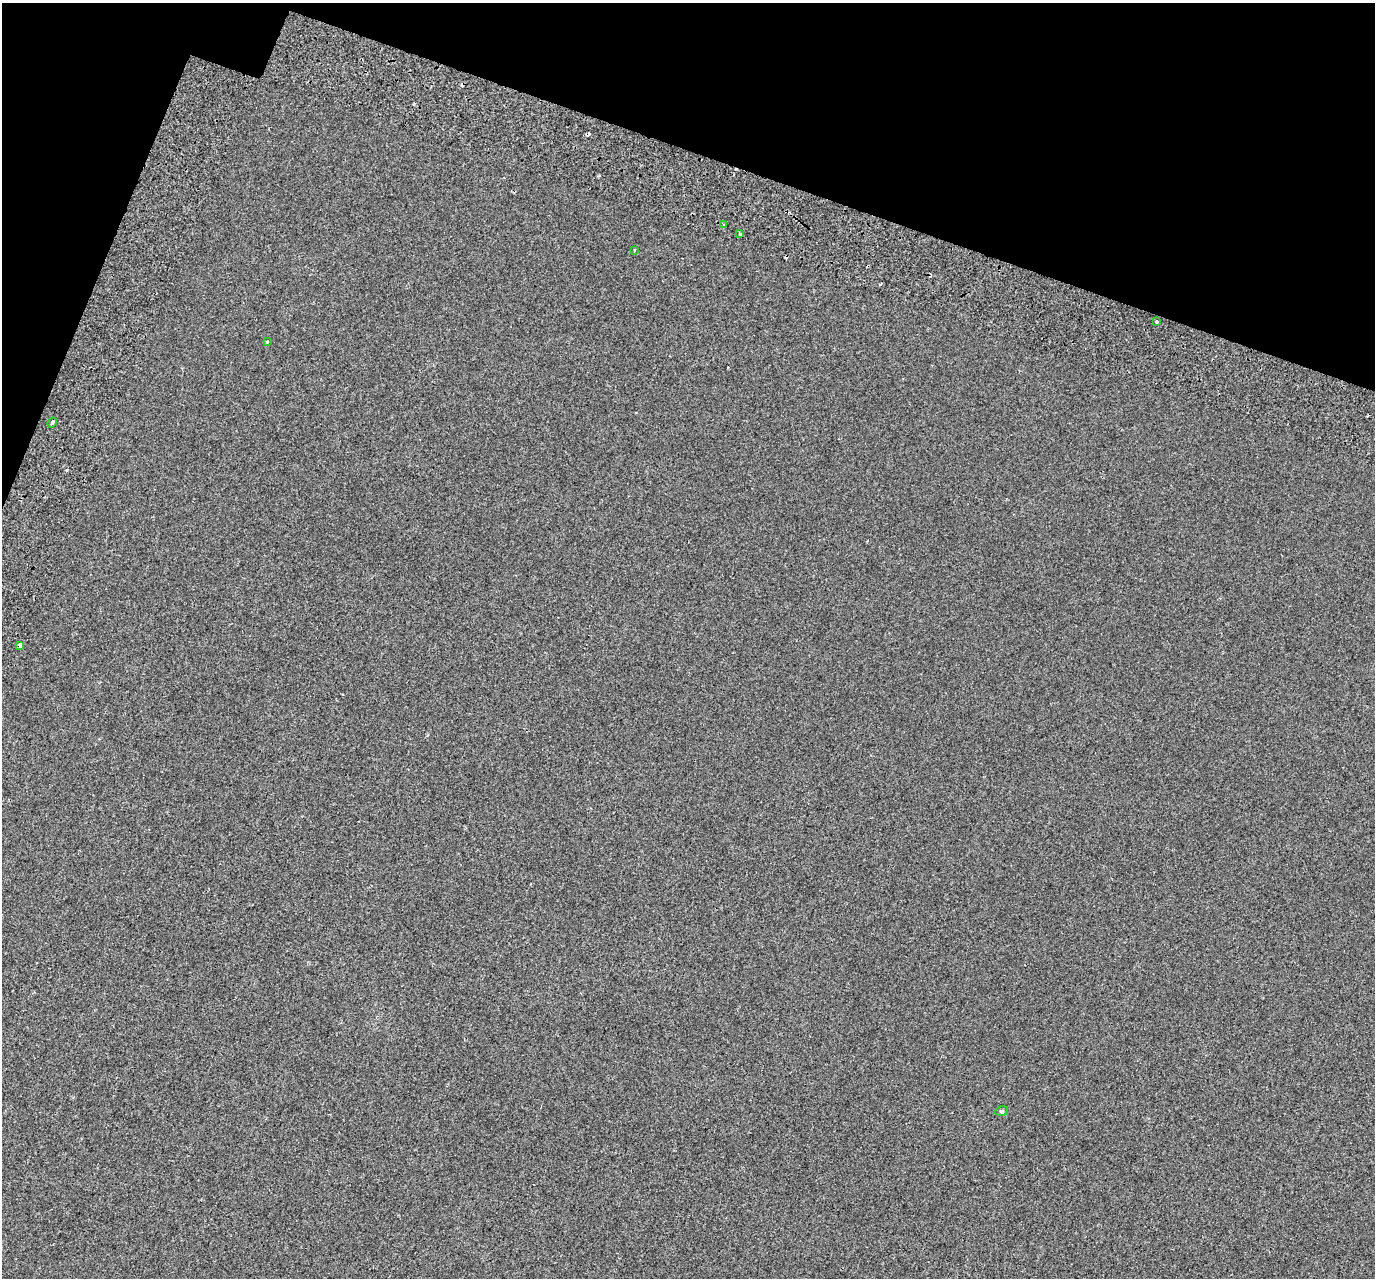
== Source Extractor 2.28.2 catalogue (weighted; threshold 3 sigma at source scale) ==
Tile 2 of 4 x 4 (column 2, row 1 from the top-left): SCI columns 1477-2849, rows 4225-5500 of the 5689 x 5835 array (HDU 1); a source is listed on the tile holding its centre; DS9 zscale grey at full resolution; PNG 1377 x 1280 px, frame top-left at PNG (2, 3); each listed source drawn as its Kron ellipse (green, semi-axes under 4 px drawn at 4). Shown black and unused: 16% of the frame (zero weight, under 2 of 3 exposures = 7% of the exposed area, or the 3 px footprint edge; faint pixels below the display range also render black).
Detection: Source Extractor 2.28.2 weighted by HDU 2 'WHT'; one run over the whole footprint, this tile lists its part. Background -3.45e-04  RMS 0.0045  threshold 0.0203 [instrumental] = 3 sigma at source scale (4.5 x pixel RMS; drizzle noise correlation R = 1.50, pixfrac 1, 0.0396/0.0396 arcsec/px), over >= 5 px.
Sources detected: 14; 6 cosmic-ray / hot-pixel residue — neither listed nor drawn; the other 8 listed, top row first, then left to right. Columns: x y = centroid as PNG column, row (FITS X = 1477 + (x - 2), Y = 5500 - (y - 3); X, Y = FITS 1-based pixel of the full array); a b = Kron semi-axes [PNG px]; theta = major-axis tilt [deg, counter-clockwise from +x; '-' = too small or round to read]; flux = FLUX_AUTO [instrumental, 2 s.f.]
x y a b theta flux
723 224 3 3 - 0.88
740 233 4 3 - 0.67
634 250 3 2 - 0.33
1157 322 3 3 - 5
267 342 4 3 - 0.46
52 423 5 3 - 2.9
20 645 4 3 - 2.1
1002 1111 6 4 11 0.59
Overlapping masked pixels (flux is a lower limit): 1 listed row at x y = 20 645